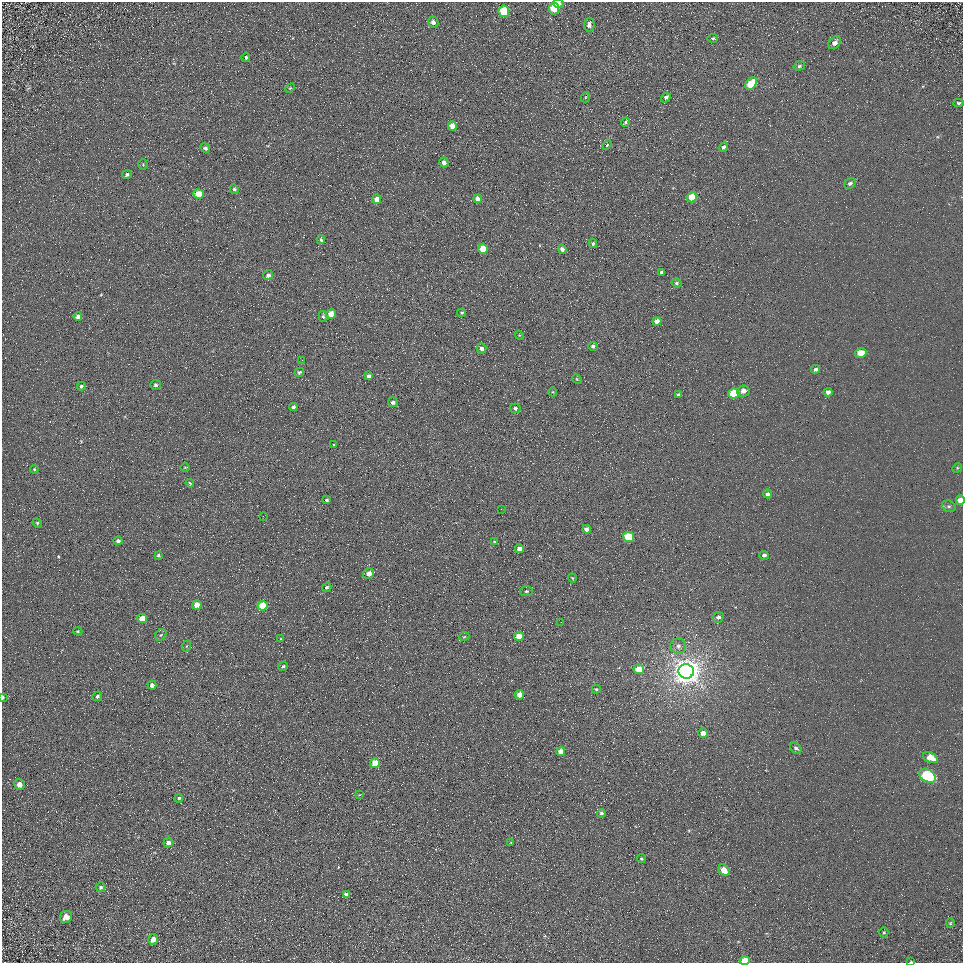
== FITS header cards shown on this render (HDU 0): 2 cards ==
NAXIS1  =                  961
NAXIS2  =                  961

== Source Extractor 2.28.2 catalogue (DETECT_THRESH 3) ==
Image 961 x 961 px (HDU 0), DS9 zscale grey, 1 PNG px = 1 image px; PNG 965 x 965 px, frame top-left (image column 1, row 961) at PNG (2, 2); each listed source drawn as its Kron ellipse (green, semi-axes under 4 px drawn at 4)
Background 5.37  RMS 7.8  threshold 23.3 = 3 sigma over >= 5 px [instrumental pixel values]
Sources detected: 124; all 124 listed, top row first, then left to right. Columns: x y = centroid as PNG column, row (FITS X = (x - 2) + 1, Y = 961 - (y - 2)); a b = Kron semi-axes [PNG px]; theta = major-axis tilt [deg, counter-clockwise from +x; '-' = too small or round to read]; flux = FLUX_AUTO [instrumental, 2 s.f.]
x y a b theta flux
558 3 5 4 - 2700
554 8 6 5 - 16000
504 11 6 5 - 20000
433 22 6 5 - 2200
589 25 6 5 - 2300
713 38 5 4 - 640
835 43 7 5 43 2300
246 57 5 3 - 750
799 66 6 4 19 990
751 84 7 5 50 17000
290 88 5 3 - 530
586 97 5 3 - 520
666 98 5 4 - 1700
958 103 5 4 - 920
625 122 5 3 - 830
452 126 4 4 - 5000
607 145 5 3 - 530
723 147 5 4 - 1100
205 148 5 4 - 1300
444 162 5 4 - 2600
143 164 5 4 - 590
127 174 5 4 - 1100
850 183 6 5 - 1300
234 189 5 4 - 1000
199 194 5 5 - 12000
692 197 5 5 - 17000
377 199 5 4 - 4300
478 199 4 4 - 2800
321 240 4 3 - 810
593 243 4 3 - 830
483 249 5 4 - 11000
562 249 5 4 - 2100
661 272 4 3 - 1300
268 275 5 4 - 1700
676 283 5 4 - 860
462 313 4 3 - 760
331 314 5 5 - 7800
323 316 5 4 - 810
78 317 4 4 - 2200
657 321 4 4 - 3500
519 335 5 3 - 450
593 346 4 4 - 1200
481 348 5 5 - 1600
861 353 6 4 10 10000
302 360 3 2 - 420
815 369 4 4 - 1300
299 372 5 4 - 960
369 376 4 4 - 1400
577 379 5 4 - 550
156 385 5 5 - 1300
81 386 4 3 - 740
743 391 6 5 - 3500
553 392 4 3 - 410
828 392 4 4 - 2000
733 393 5 5 - 22000
679 395 4 3 - 1300
393 402 5 4 - 1600
293 407 4 4 - 1400
515 408 5 4 - 1200
334 445 3 2 - 470
185 467 5 3 - 430
957 468 5 4 - 600
34 469 4 4 - 590
190 483 4 3 - 530
768 494 4 4 - 1500
327 500 3 3 - 860
960 500 4 4 - 5000
949 506 7 5 -19 1200
501 509 2 2 - 1500
263 516 2 2 - 2800
37 523 5 4 - 700
587 529 4 4 - 2200
629 537 5 5 - 19000
118 541 4 4 - 1700
494 541 4 2 - 410
519 549 4 4 - 2600
158 555 3 3 - 750
764 555 5 4 - 1600
369 574 5 5 - 2800
572 578 4 3 - 530
327 587 5 4 - 850
526 591 6 5 - 820
197 605 5 4 - 5500
262 606 5 4 - 15000
718 617 6 5 - 1700
142 619 5 4 - 7900
561 622 2 2 - 270
78 631 4 3 - 520
161 635 6 5 - 800
519 636 5 4 - 5900
464 637 5 3 - 480
281 639 4 3 - 650
187 646 6 3 70 490
678 646 8 8 - 2500
283 666 5 4 - 900
639 669 5 4 - 12000
686 671 8 7 - 800000
152 685 4 4 - 1500
596 689 4 4 - 640
520 695 4 4 - 3600
97 696 5 4 - 1200
3 697 4 2 - 800
703 733 5 4 - 3600
796 748 6 5 - 1300
561 752 4 4 - 4700
930 757 7 5 -24 7100
375 763 5 4 - 13000
927 776 9 6 -26 60000
20 784 5 5 - 3500
359 795 3 3 - 380
179 798 4 4 - 960
601 813 4 4 - 1000
168 843 5 4 - 2300
511 843 3 3 - 380
641 858 4 4 - 620
724 870 6 5 - 7200
101 887 5 5 - 890
346 895 4 4 - 2300
66 917 6 5 - 3600
950 923 5 4 - 640
884 932 5 4 - 610
153 939 5 5 - 3300
745 960 5 4 - 9900
911 962 3 2 - 400
At the frame edge (FLAGS 8, measured only in part): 5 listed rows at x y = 558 3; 960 500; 3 697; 745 960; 911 962